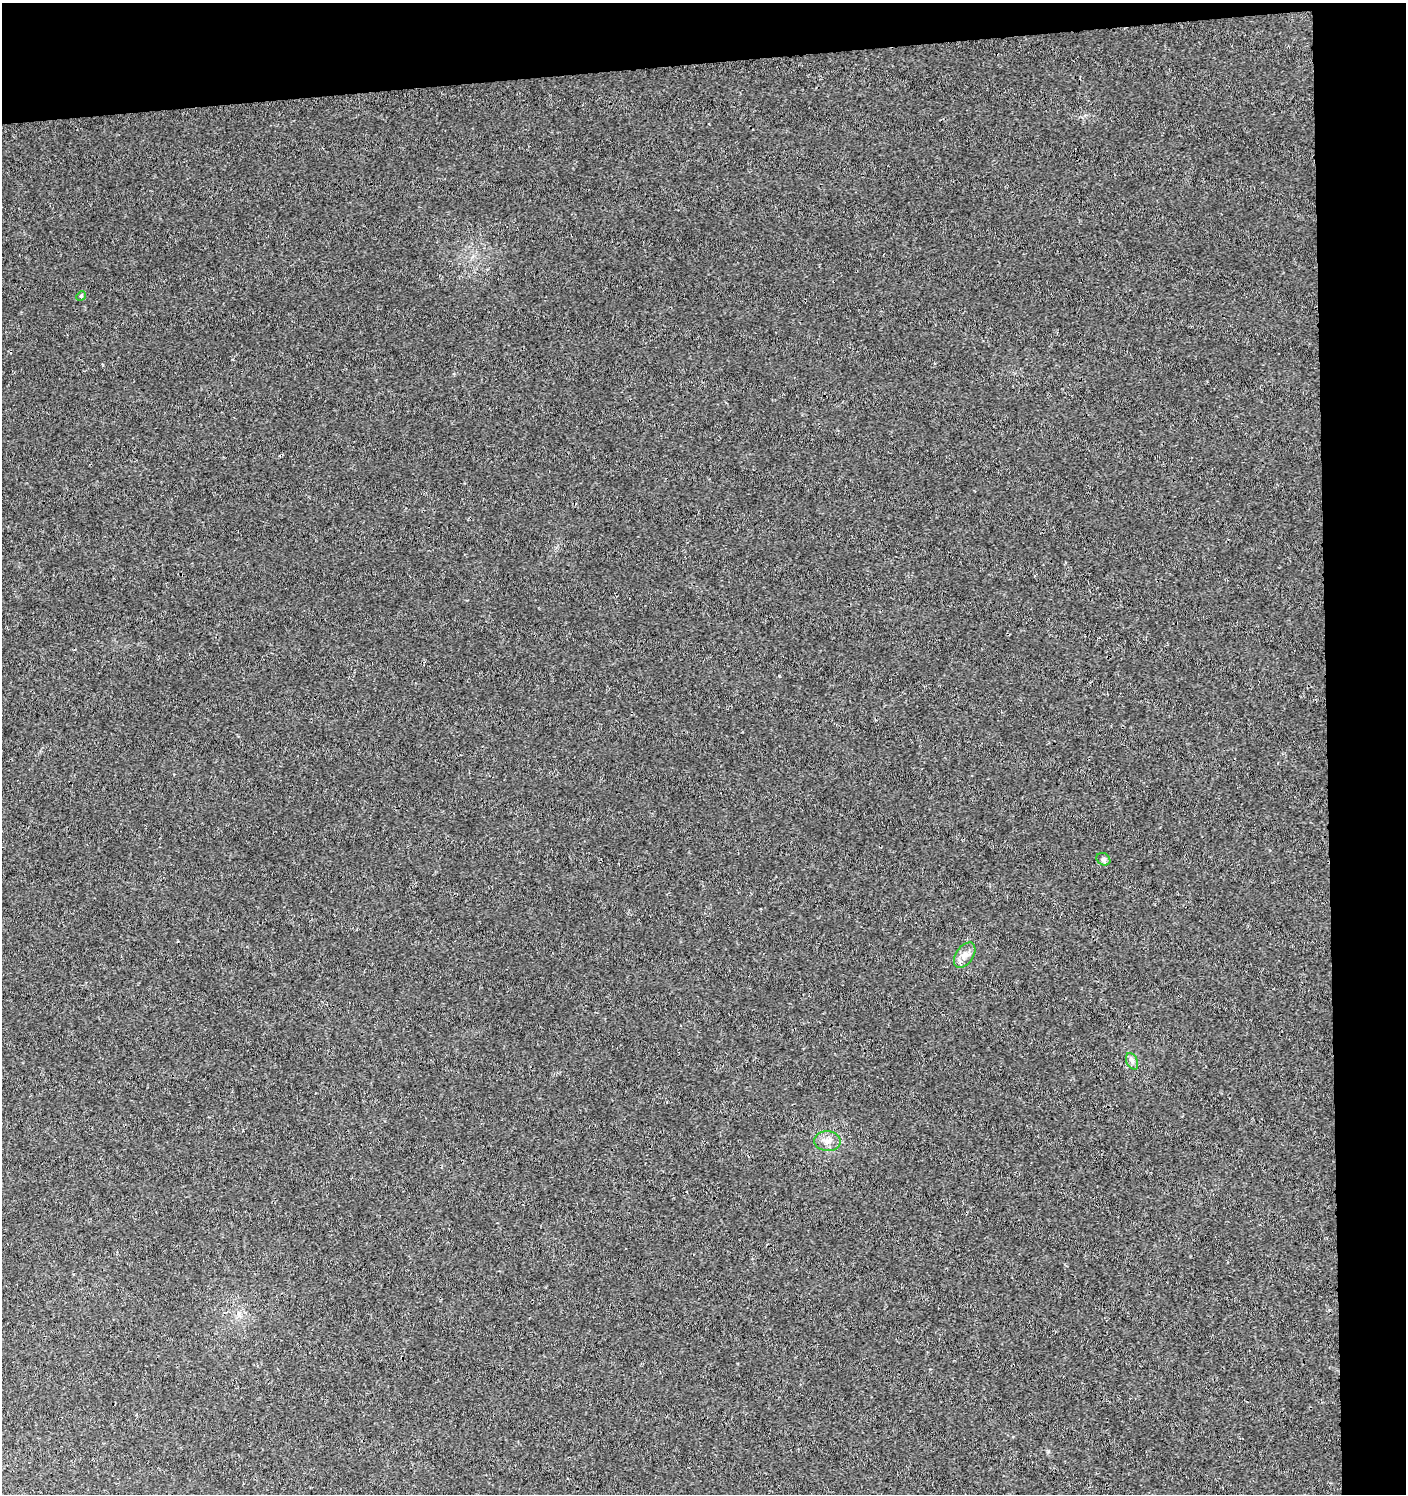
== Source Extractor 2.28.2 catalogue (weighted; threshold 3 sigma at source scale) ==
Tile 3 of 3 x 3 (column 3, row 1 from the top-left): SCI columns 2815-4218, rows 3027-4518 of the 4266 x 4562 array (HDU 1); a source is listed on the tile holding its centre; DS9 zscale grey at full resolution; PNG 1408 x 1496 px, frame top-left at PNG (2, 3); each listed source drawn as its Kron ellipse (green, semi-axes under 4 px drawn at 4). Shown black and unused: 10% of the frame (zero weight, under 3 of 4 exposures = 4% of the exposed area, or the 3 px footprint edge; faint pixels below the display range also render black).
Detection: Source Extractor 2.28.2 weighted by HDU 2 'WHT'; one run over the whole footprint, this tile lists its part. Background 0.00421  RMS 0.0021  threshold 0.00923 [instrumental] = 3 sigma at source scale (4.5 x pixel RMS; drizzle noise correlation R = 1.50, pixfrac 1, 0.0396/0.0396 arcsec/px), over >= 5 px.
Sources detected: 5; all 5 listed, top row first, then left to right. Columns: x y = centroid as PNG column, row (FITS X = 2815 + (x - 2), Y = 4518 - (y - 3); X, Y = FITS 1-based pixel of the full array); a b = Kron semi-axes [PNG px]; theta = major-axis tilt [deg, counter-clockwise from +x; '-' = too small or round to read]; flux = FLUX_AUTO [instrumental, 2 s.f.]
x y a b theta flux
81 296 5 4 - 0.25
1103 859 7 6 - 0.45
965 955 14 8 55 1.5
1132 1061 9 5 -65 0.63
827 1141 13 10 -4 1.6